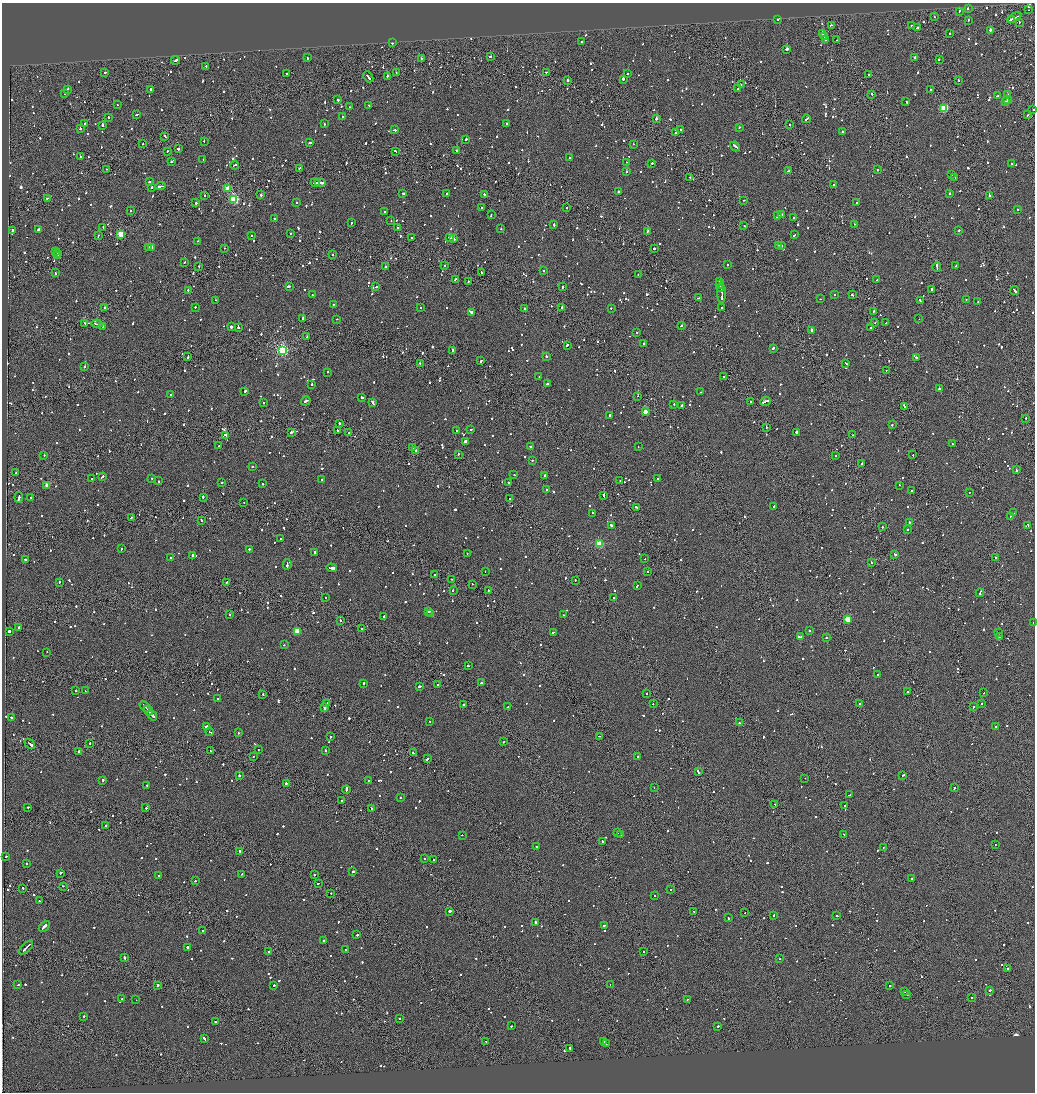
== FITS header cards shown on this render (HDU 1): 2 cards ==
NAXIS1  =                 2065
NAXIS2  =                 2180

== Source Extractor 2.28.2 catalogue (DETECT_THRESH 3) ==
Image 2065 x 2180 px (HDU 1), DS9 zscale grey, zoomed out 1/2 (1 PNG px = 2 x 2 image px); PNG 1037 x 1094 px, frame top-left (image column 1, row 2179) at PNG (2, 3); each listed source drawn as its Kron ellipse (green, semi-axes under 4 px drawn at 4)
Background -0.111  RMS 0.066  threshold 0.198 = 3 sigma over >= 5 px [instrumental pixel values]
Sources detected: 1844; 101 cannot appear on this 1/2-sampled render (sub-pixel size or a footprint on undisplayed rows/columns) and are neither listed nor drawn; of the other 1743, the 500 brightest by FLUX_AUTO listed and drawn (1243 fainter detections omitted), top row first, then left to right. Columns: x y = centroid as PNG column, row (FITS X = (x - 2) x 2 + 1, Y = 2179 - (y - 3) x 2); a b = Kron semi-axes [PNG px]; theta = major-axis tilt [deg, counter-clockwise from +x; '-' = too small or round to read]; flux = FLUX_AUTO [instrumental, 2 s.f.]
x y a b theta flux
968 8 2 2 - 180
1028 10 2 2 - 350
959 11 3 2 - 150
934 17 2 2 - 290
1014 18 8 2 26 740
778 19 3 2 - 270
1011 19 2 1 - 150
968 20 2 2 - 170
1019 22 2 2 - 220
831 25 3 2 - 120
911 26 2 2 - 170
917 28 2 2 - 160
990 30 2 2 - 670
822 34 3 1 - 410
950 34 2 2 - 140
824 36 2 1 - 280
826 40 4 2 - 250
837 40 2 1 - 140
582 42 2 2 - 460
392 43 2 2 - 930
786 49 3 2 - 1500
307 57 3 2 - 160
490 57 3 2 - 190
915 57 2 2 - 130
421 58 2 1 - 460
939 59 2 2 - 240
175 60 4 2 - 250
206 66 2 2 - 200
105 72 2 2 - 140
547 72 3 2 - 160
287 73 2 2 - 160
396 73 2 2 - 260
628 74 2 2 - 120
869 75 2 1 - 130
387 76 2 1 - 550
368 77 6 2 -49 410
623 79 2 2 - 1100
568 80 2 2 - 600
959 80 2 1 - 230
741 84 2 1 - 160
738 88 2 1 - 200
67 89 3 2 - 130
151 89 2 2 - 280
930 90 2 2 - 340
65 93 2 1 - 160
872 95 3 2 - 320
1007 95 3 2 - 230
997 96 3 2 - 150
1008 99 3 2 - 250
338 100 2 2 - 650
906 102 2 2 - 300
1006 102 2 2 - 340
117 105 2 2 - 140
369 105 2 2 - 170
350 107 2 1 - 130
944 108 3 3 - 900
1033 110 2 1 - 190
136 114 3 2 - 160
1028 115 3 1 - 120
108 117 2 2 - 200
343 117 3 2 - 130
656 118 2 2 - 2400
806 119 4 2 - 470
507 123 2 2 - 130
84 124 4 2 - 200
324 124 3 2 - 140
790 124 2 2 - 160
102 125 2 2 - 600
739 127 2 2 - 160
80 128 3 2 - 290
681 129 2 2 - 180
394 130 3 2 - 190
675 132 2 2 - 150
842 132 2 2 - 130
165 136 3 2 - 190
466 139 2 2 - 220
204 141 2 2 - 170
143 143 3 1 - 110
310 143 3 2 - 160
633 144 2 1 - 200
735 146 5 2 - 300
179 149 3 2 - 360
167 151 2 2 - 130
395 151 3 2 - 130
457 151 2 2 - 150
80 157 2 2 - 130
569 157 2 1 - 410
203 160 2 2 - 130
171 162 2 2 - 210
626 162 2 1 - 140
652 163 2 2 - 140
1011 163 2 2 - 200
234 165 4 2 - 210
106 169 2 1 - 140
299 169 4 1 - 290
878 170 2 2 - 150
789 171 3 2 - 140
626 172 2 2 - 270
951 175 2 1 - 200
690 177 2 1 - 150
955 177 2 2 - 150
149 182 2 2 - 160
315 183 4 1 - 350
320 183 6 2 0 530
834 184 2 1 - 400
160 186 5 2 - 410
151 187 2 2 - 160
227 189 3 2 - 300
618 192 2 2 - 990
403 193 3 2 - 240
949 193 2 2 - 570
447 194 2 2 - 150
261 195 2 2 - 170
484 195 2 2 - 480
989 195 2 1 - 360
204 196 2 2 - 240
47 198 2 2 - 160
234 199 3 3 - 1300
744 200 2 1 - 130
196 203 2 1 - 350
296 203 2 2 - 120
857 203 2 2 - 270
482 208 2 2 - 770
566 208 2 1 - 240
130 210 2 2 - 190
1018 210 2 1 - 120
384 212 2 2 - 120
491 215 3 2 - 130
782 215 2 2 - 260
777 216 4 2 - 430
793 218 2 1 - 170
275 219 2 1 - 170
391 221 2 2 - 140
352 223 2 2 - 120
854 224 2 2 - 160
554 225 2 2 - 540
744 226 2 2 - 160
397 227 2 2 - 200
103 228 3 2 - 810
501 229 2 2 - 120
13 230 2 2 - 270
38 230 2 2 - 630
648 231 2 2 - 120
958 231 2 2 - 350
291 233 2 2 - 160
121 234 3 3 - 530
794 235 3 2 - 180
98 236 2 1 - 260
251 236 2 1 - 140
412 238 2 2 - 250
450 238 3 2 - 540
454 239 3 2 - 360
198 241 2 1 - 220
778 245 2 1 - 190
782 246 2 2 - 260
148 247 2 2 - 370
151 247 3 2 - 190
225 248 2 2 - 140
654 248 2 2 - 430
55 251 2 2 - 200
57 253 2 2 - 420
333 255 2 1 - 250
57 256 2 1 - 150
184 262 2 2 - 170
727 265 2 2 - 210
199 266 2 2 - 150
445 266 2 1 - 220
956 266 2 2 - 630
385 267 2 2 - 190
937 267 5 2 - 550
543 271 2 2 - 520
55 273 3 2 - 220
482 273 3 1 - 350
638 275 2 1 - 210
455 279 2 2 - 140
877 280 3 2 - 180
468 282 2 2 - 200
720 282 2 2 - 150
720 285 3 2 - 870
289 286 3 2 - 330
376 287 2 2 - 180
563 287 2 2 - 130
721 289 3 1 - 230
188 290 2 2 - 120
932 290 2 2 - 890
1014 290 4 2 - 340
722 293 10 2 -89 600
312 295 2 2 - 280
834 295 2 2 - 500
852 295 2 2 - 150
699 298 3 1 - 230
821 299 2 2 - 190
966 299 2 2 - 120
215 300 2 1 - 160
920 301 3 2 - 480
978 302 2 2 - 1500
333 304 2 2 - 160
105 307 2 1 - 620
195 307 2 2 - 160
562 307 2 2 - 160
722 307 2 2 - 140
420 308 2 2 - 210
524 308 2 2 - 200
611 308 2 2 - 130
873 311 3 2 - 210
471 312 2 2 - 700
303 318 2 2 - 980
337 319 2 2 - 120
919 319 2 1 - 130
875 322 2 1 - 140
886 323 2 2 - 280
85 324 2 1 - 160
97 324 5 2 - 390
102 326 2 2 - 130
681 326 2 2 - 150
231 327 2 2 - 3700
238 327 2 2 - 900
870 328 2 2 - 120
812 331 3 2 - 130
637 332 2 2 - 140
307 337 2 2 - 170
644 344 2 2 - 420
567 345 2 2 - 330
773 348 2 2 - 350
282 350 3 3 - 2100
453 351 4 2 - 350
546 356 2 2 - 1300
188 357 3 1 - 220
916 358 3 2 - 270
481 361 2 2 - 220
846 363 4 2 - 210
420 364 2 2 - 140
85 367 3 2 - 210
886 371 2 2 - 120
327 372 2 2 - 150
539 376 2 2 - 130
724 377 2 2 - 260
312 384 2 2 - 470
547 384 2 2 - 1300
939 389 2 2 - 820
245 391 2 2 - 930
701 392 2 2 - 200
170 394 2 2 - 260
638 396 2 1 - 460
362 397 3 2 - 300
306 401 5 2 - 330
765 401 5 2 - 410
750 402 2 1 - 550
264 403 2 2 - 120
373 403 3 2 - 570
674 404 2 2 - 200
681 405 2 2 - 320
904 406 4 1 - 660
645 412 3 2 - 180
610 415 2 2 - 180
1026 419 3 1 - 130
339 423 2 2 - 400
892 425 2 2 - 300
766 427 2 2 - 320
471 429 2 2 - 140
337 430 2 1 - 120
456 431 2 2 - 210
292 432 3 2 - 570
796 432 2 2 - 470
349 433 2 2 - 120
225 435 2 1 - 370
853 435 2 1 - 130
465 441 2 2 - 590
953 444 2 2 - 130
219 446 2 2 - 150
531 446 2 2 - 290
638 447 2 2 - 120
413 448 2 1 - 130
415 450 2 2 - 290
458 454 2 2 - 270
44 455 2 2 - 240
913 455 2 1 - 120
836 456 2 1 - 130
532 460 2 2 - 160
862 464 3 2 - 430
252 466 2 2 - 180
1016 470 3 2 - 590
16 472 3 2 - 180
514 475 2 2 - 120
545 475 2 2 - 850
102 477 3 2 - 190
152 478 2 2 - 120
91 479 2 2 - 210
658 479 2 2 - 310
321 480 2 2 - 210
158 481 2 2 - 260
620 481 2 1 - 170
222 482 2 2 - 170
508 483 2 2 - 160
263 484 2 2 - 220
47 485 2 2 - 130
899 485 2 1 - 130
546 490 2 2 - 240
911 491 2 2 - 460
969 492 2 2 - 120
604 496 4 2 - 850
19 497 5 2 - 300
31 497 2 2 - 160
203 497 2 2 - 370
510 499 2 2 - 300
244 502 2 1 - 190
774 506 2 2 - 130
636 507 3 2 - 120
592 513 2 2 - 440
1013 513 2 2 - 120
1010 516 2 2 - 120
131 517 2 2 - 170
201 520 2 2 - 970
909 522 2 2 - 400
611 525 3 2 - 290
1027 525 3 2 - 200
882 527 2 2 - 180
907 529 2 2 - 120
281 538 2 2 - 160
599 544 3 3 - 850
121 549 2 2 - 130
249 549 2 2 - 120
314 552 2 2 - 300
467 553 2 2 - 160
895 554 3 2 - 900
193 555 2 2 - 230
996 557 2 1 - 150
171 558 2 2 - 240
25 559 2 2 - 150
645 559 2 1 - 120
871 562 2 2 - 130
287 564 5 2 - 290
332 568 5 2 - 2600
485 571 2 1 - 230
647 571 2 2 - 180
435 575 2 2 - 210
451 579 2 1 - 160
575 580 2 1 - 120
59 582 2 2 - 130
226 583 2 2 - 120
472 584 2 1 - 340
637 585 3 1 - 260
453 590 2 2 - 290
488 590 2 2 - 130
980 593 4 2 - 740
614 597 2 2 - 190
326 598 2 1 - 260
429 611 2 2 - 360
431 614 2 2 - 130
229 615 2 2 - 120
563 615 2 1 - 130
384 616 2 2 - 370
848 619 4 2 - 590
340 621 2 1 - 480
1033 622 2 2 - 240
18 627 2 2 - 200
361 629 2 2 - 280
9 631 2 2 - 1700
297 631 3 3 - 360
809 631 2 2 - 120
553 632 3 2 - 390
999 632 2 1 - 120
800 636 3 1 - 220
999 636 2 1 - 1700
826 637 2 1 - 340
284 645 2 1 - 210
47 652 2 2 - 170
468 666 3 2 - 270
877 674 2 2 - 180
364 683 2 2 - 120
481 683 2 2 - 660
438 685 2 2 - 130
420 686 3 2 - 190
76 691 2 2 - 170
85 691 2 1 - 220
907 691 2 2 - 220
647 693 2 2 - 170
984 693 2 1 - 160
263 694 2 2 - 120
217 699 2 2 - 240
327 703 3 2 - 290
981 703 2 2 - 140
653 704 2 2 - 190
860 704 2 2 - 130
464 705 2 2 - 170
145 707 6 2 -45 410
508 707 2 2 - 320
973 707 2 2 - 150
325 708 2 2 - 1000
148 711 5 1 - 320
152 715 6 2 -51 410
11 717 2 2 - 220
430 721 2 1 - 150
739 723 2 1 - 360
206 726 2 2 - 240
996 727 2 2 - 290
210 732 4 2 - 570
238 733 2 2 - 160
330 736 2 2 - 120
600 736 3 2 - 220
504 741 2 1 - 230
90 743 2 1 - 310
30 744 6 2 -42 440
258 749 2 1 - 120
325 750 2 2 - 160
79 751 2 2 - 360
210 751 2 1 - 240
413 753 3 2 - 140
253 756 2 1 - 140
638 756 2 2 - 120
427 759 2 2 - 290
698 772 3 1 - 880
239 775 2 2 - 630
903 775 2 2 - 150
805 778 2 1 - 140
103 780 2 2 - 130
368 781 2 2 - 190
287 783 2 2 - 340
147 785 2 2 - 130
654 788 2 1 - 250
954 788 2 2 - 390
346 790 4 2 - 510
850 794 3 2 - 270
400 797 2 2 - 150
341 800 2 2 - 140
775 804 2 2 - 250
845 805 2 1 - 190
27 807 3 1 - 140
146 808 2 2 - 220
371 809 2 2 - 480
106 825 2 2 - 150
617 833 3 2 - 120
621 834 2 2 - 160
844 834 2 2 - 160
462 835 2 1 - 160
602 841 3 2 - 120
995 844 2 1 - 120
537 847 2 2 - 130
883 848 2 1 - 220
240 851 2 2 - 370
6 857 3 2 - 200
425 858 2 1 - 120
433 859 2 2 - 210
27 864 2 1 - 340
353 871 2 2 - 230
60 873 2 2 - 610
242 874 2 2 - 120
314 875 2 2 - 190
158 876 2 2 - 120
911 878 2 2 - 190
195 881 2 1 - 120
318 883 2 1 - 370
63 886 2 1 - 120
23 888 2 2 - 190
671 889 2 2 - 210
331 893 2 1 - 220
654 896 2 2 - 190
39 901 2 2 - 130
450 911 2 2 - 3300
694 911 2 1 - 140
745 913 2 2 - 120
773 915 2 2 - 160
837 916 3 2 - 220
728 918 2 2 - 230
536 922 2 2 - 310
604 925 3 2 - 170
44 926 6 2 46 430
202 930 2 2 - 130
357 935 2 2 - 320
324 940 2 2 - 150
26 947 9 1 46 680
187 947 2 2 - 330
345 950 2 1 - 180
268 951 2 2 - 170
644 951 2 1 - 120
124 958 4 2 - 270
780 958 2 2 - 130
1008 969 2 2 - 190
610 984 2 1 - 250
18 985 2 2 - 170
158 985 2 2 - 300
274 985 2 2 - 260
890 986 2 2 - 190
990 990 2 2 - 3600
905 992 3 2 - 120
907 994 2 2 - 240
971 998 2 2 - 150
122 999 2 2 - 150
136 1000 2 2 - 360
687 1000 2 2 - 120
84 1016 2 2 - 290
399 1018 2 2 - 150
216 1022 3 2 - 130
511 1026 2 2 - 210
718 1027 2 2 - 470
204 1039 3 2 - 130
486 1041 2 1 - 190
604 1041 2 2 - 160
606 1044 2 2 - 720
569 1048 3 2 - 340
At the frame edge (FLAGS 8, measured only in part): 2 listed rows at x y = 1033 110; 1033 622
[1243 fainter detections neither listed nor drawn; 101 sub-pixel or undisplayed-footprint detections neither listed nor drawn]